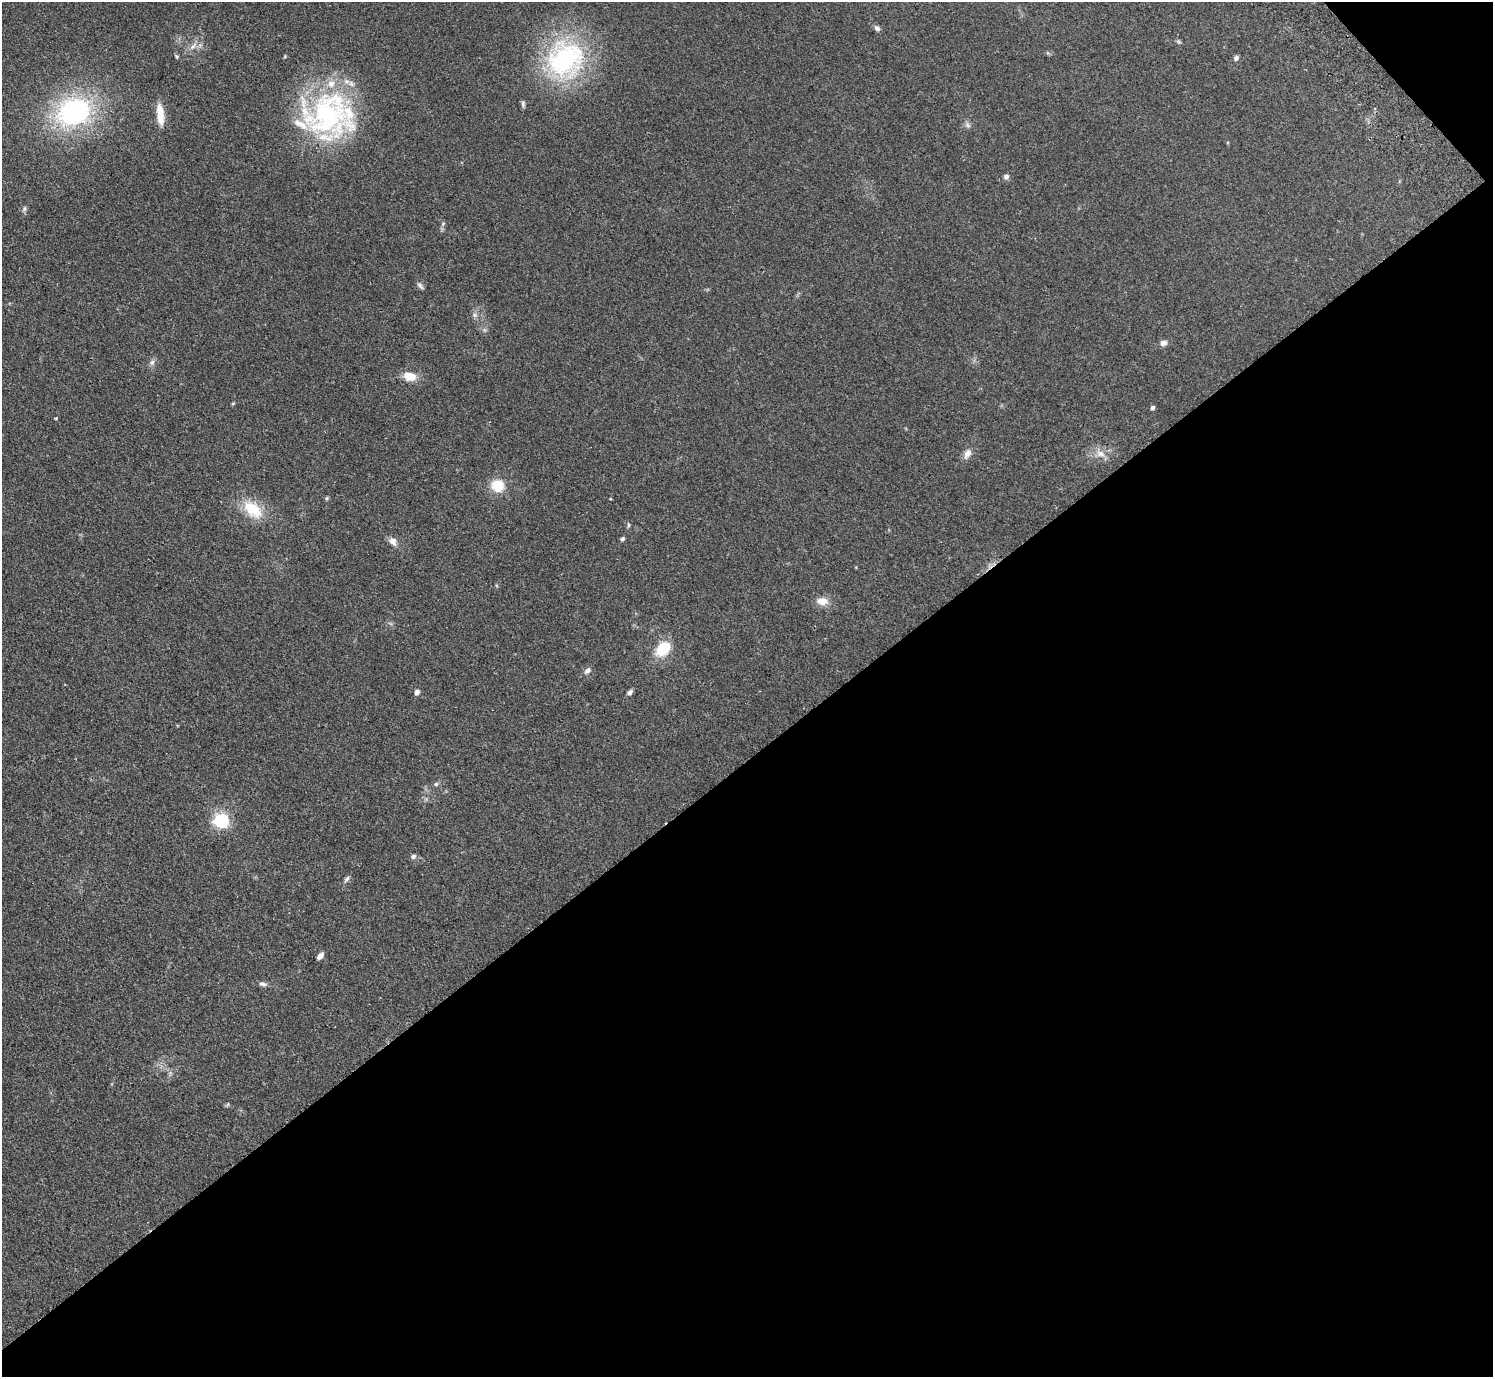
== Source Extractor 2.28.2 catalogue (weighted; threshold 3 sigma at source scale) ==
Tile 12 of 4 x 4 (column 4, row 3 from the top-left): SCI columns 4521-6011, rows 1576-2950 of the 6057 x 6041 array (HDU 1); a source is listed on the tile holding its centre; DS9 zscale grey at full resolution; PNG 1495 x 1379 px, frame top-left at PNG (2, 2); no overlay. Shown black and unused: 46% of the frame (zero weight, under 2 of 3 exposures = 3% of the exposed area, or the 3 px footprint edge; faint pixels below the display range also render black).
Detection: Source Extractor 2.28.2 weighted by HDU 2 'WHT'; one run over the whole footprint, this tile lists its part. Background 0.19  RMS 0.011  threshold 0.05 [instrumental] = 3 sigma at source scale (4.5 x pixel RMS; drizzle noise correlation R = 1.50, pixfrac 1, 0.05/0.05 arcsec/px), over >= 5 px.
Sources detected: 44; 2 inside a brighter listed object's ellipse — not listed separately; the other 42 listed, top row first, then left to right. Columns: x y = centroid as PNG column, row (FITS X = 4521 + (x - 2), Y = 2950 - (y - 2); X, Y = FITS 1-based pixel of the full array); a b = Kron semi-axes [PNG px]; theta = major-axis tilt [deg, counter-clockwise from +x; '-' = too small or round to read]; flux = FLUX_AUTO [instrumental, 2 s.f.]
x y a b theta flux
877 28 8 6 -43 3.5
192 47 9 5 44 4.2
176 56 7 4 -59 1.4
285 56 5 3 - 1
1236 58 6 6 - 3.1
565 59 45 42 43 180
523 104 10 5 -89 2.4
74 112 43 34 23 160
160 114 24 7 -84 21
328 114 67 56 -12 210
968 125 9 5 -61 3
1006 177 7 6 - 3.2
24 209 8 5 72 2.4
443 224 6 5 - 2
420 286 11 5 -48 2.7
475 315 6 6 - 2.8
1163 343 9 7 18 4.6
152 362 8 6 72 3.6
409 376 12 9 -10 17
233 403 5 3 - 1.1
1152 408 5 4 - 3.5
56 418 3 3 - 1.4
967 453 14 9 62 7
1100 454 14 9 -19 9.8
497 485 11 10 - 30
327 498 6 4 71 1.3
610 499 3 2 - 0.96
253 509 28 17 -39 34
628 525 6 4 90 1.5
622 539 5 4 - 2.2
393 542 12 9 -59 6.4
822 601 13 9 -6 12
663 649 16 11 50 38
587 671 9 6 46 4.2
417 692 7 6 - 3.9
629 692 7 5 39 3.2
436 784 7 4 45 1.7
221 820 6 6 - 250
413 856 6 5 - 3.3
347 879 9 5 52 2.8
320 956 8 5 46 5.5
263 984 12 6 -13 3.6